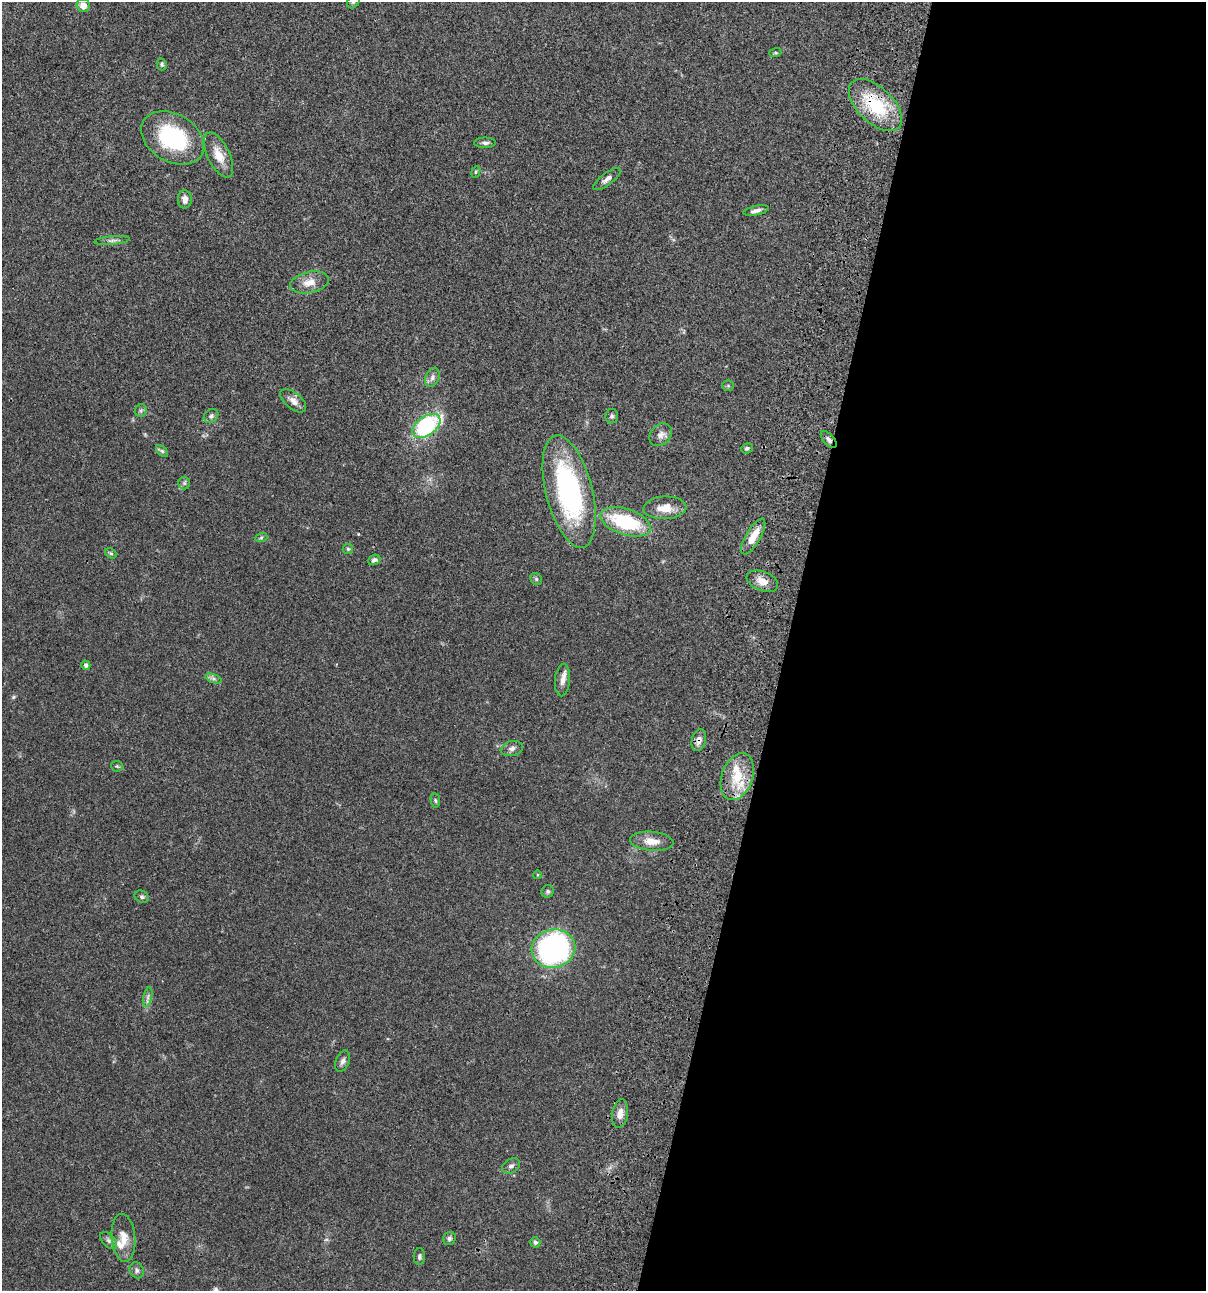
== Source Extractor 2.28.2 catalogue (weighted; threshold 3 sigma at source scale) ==
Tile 12 of 4 x 4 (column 4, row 3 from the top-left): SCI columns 3845-5048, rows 1409-2697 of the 5407 x 5392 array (HDU 1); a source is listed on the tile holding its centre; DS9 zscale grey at full resolution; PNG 1208 x 1293 px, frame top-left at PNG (2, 2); each listed source drawn as its Kron ellipse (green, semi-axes under 4 px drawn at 4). Shown black and unused: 35% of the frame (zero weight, under 3 of 4 exposures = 9% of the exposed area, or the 3 px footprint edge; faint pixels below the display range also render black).
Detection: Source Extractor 2.28.2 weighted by HDU 2 'WHT'; one run over the whole footprint, this tile lists its part. Background 0.0474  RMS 0.0055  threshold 0.0247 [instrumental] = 3 sigma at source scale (4.5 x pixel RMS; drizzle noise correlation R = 1.50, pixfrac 1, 0.05/0.05 arcsec/px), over >= 5 px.
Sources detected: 62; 3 inside a brighter listed object's ellipse — not listed separately; the other 59 listed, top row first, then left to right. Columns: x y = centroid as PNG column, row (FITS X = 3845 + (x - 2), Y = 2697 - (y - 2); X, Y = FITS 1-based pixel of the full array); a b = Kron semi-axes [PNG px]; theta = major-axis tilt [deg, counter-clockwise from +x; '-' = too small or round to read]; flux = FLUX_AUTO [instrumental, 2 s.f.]
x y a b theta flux
353 2 7 5 44 0.83
83 5 7 6 - 4.8
775 53 6 4 18 0.61
162 64 6 5 - 0.87
875 105 33 17 -44 29
173 138 34 23 -31 45
485 143 11 5 0 1.6
219 155 24 11 -64 8
476 172 6 4 64 0.69
607 179 16 6 37 2.5
185 199 9 7 89 2.9
756 211 13 4 12 2
112 240 18 4 5 1.9
309 282 19 10 12 5.9
432 377 10 6 68 1.9
728 386 5 5 - 0.75
293 401 15 8 -40 3.4
141 411 6 5 - 1.1
211 416 8 6 39 1.5
612 416 7 6 - 1.2
426 426 16 9 36 50
661 435 12 10 44 3
829 440 10 5 -48 1.8
747 448 6 5 - 0.97
162 451 7 4 -44 0.91
184 483 6 6 - 1
569 491 57 23 -76 86
665 508 21 11 3 8
625 522 26 13 -18 35
753 536 20 7 60 7.9
261 538 6 4 19 0.71
348 549 5 5 - 0.76
111 553 6 4 -30 0.8
374 560 6 5 - 1.4
536 579 6 5 - 0.87
762 581 16 9 -22 5
86 665 4 4 - 1.5
213 679 9 4 -19 1.2
562 680 16 7 85 3.4
699 740 11 7 74 3
512 748 11 7 13 2.1
117 766 6 5 - 0.75
737 777 24 15 70 14
435 800 7 4 -82 0.75
652 841 22 9 -5 6.6
537 875 4 3 - 0.49
548 891 6 6 - 1.1
142 897 7 6 - 1.2
553 949 22 19 12 130
148 997 10 4 77 1.5
343 1061 11 6 66 1.9
620 1114 14 8 81 4
511 1166 9 6 33 1.7
123 1238 24 12 -85 7.2
449 1238 7 6 - 1.3
109 1240 10 6 -45 1.8
535 1242 5 5 - 1
419 1257 8 5 89 1.2
137 1270 8 7 - 1.6
Overlapping masked pixels (flux is a lower limit): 4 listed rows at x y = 875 105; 829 440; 699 740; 737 777
Isophote crosses this tile's border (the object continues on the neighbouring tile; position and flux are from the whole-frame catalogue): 1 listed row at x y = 353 2